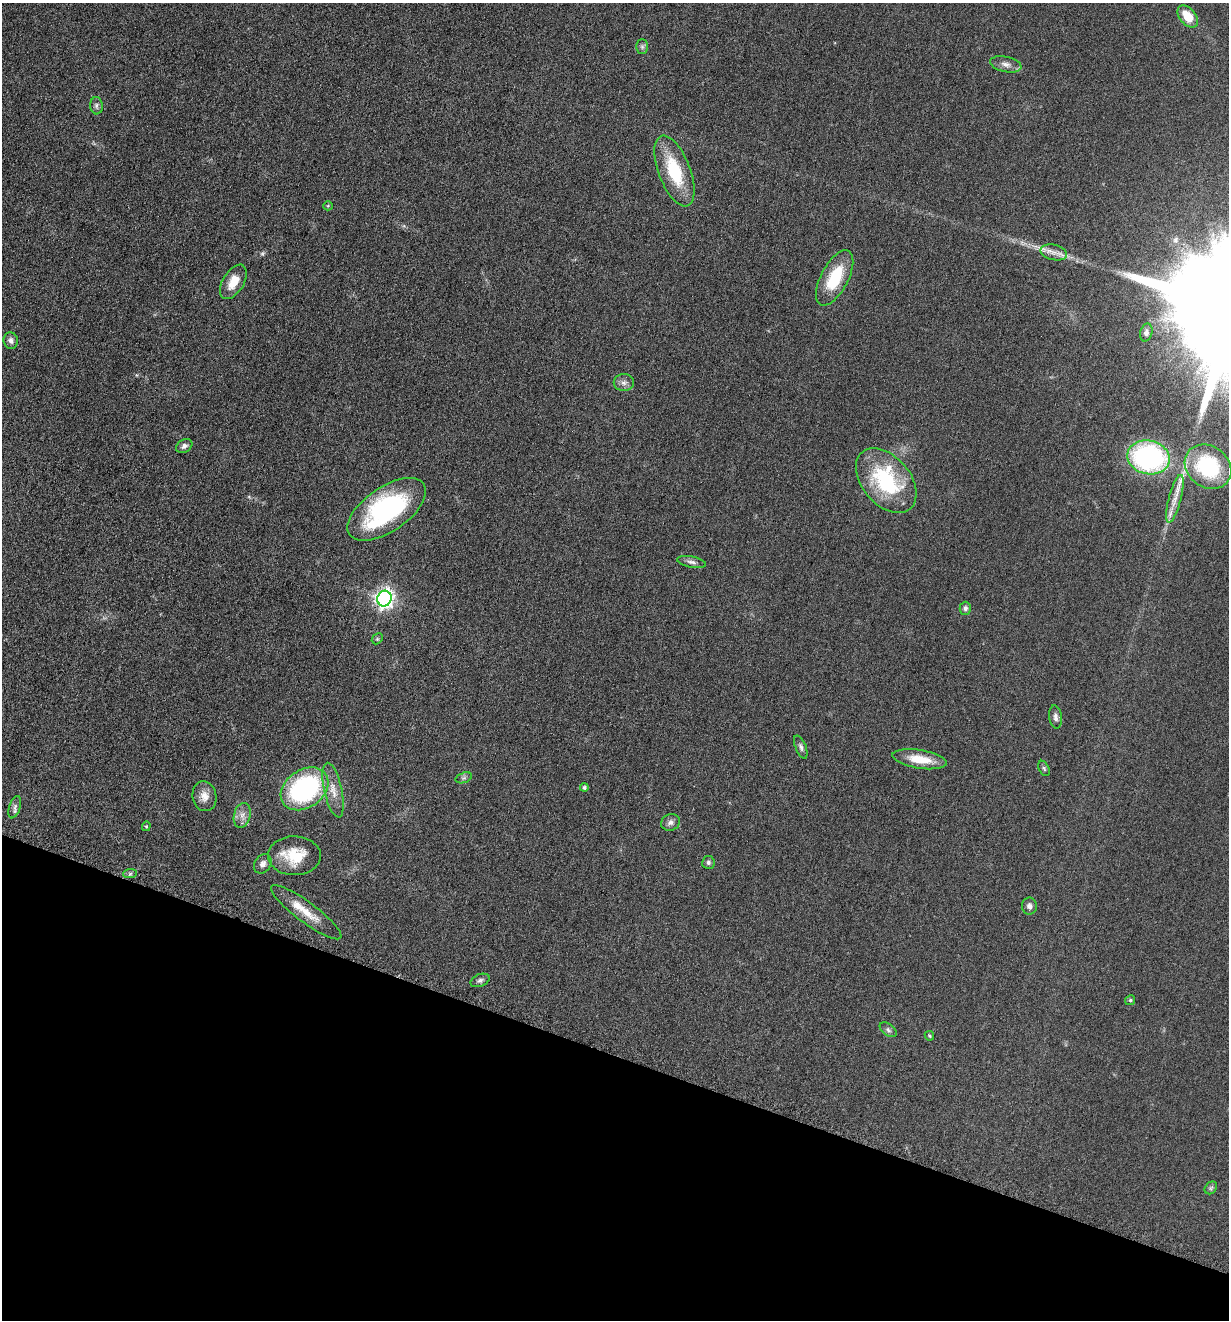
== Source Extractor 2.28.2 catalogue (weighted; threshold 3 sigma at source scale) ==
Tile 15 of 4 x 4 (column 3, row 4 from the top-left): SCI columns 2731-3957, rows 14-1331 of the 5322 x 5306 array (HDU 1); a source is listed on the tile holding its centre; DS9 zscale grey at full resolution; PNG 1231 x 1322 px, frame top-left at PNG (2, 3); each listed source drawn as its Kron ellipse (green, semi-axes under 4 px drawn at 4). Shown black and unused: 20% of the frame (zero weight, under 3 of 6 exposures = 2% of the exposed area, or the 3 px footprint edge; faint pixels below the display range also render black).
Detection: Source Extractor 2.28.2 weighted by HDU 2 'WHT'; one run over the whole footprint, this tile lists its part. Background 0.0753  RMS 0.0097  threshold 0.0395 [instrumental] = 3 sigma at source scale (4.09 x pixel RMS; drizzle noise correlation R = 1.36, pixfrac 0.8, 0.05/0.05 arcsec/px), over >= 5 px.
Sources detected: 48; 2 inside a brighter listed object's ellipse — not listed separately; the other 46 listed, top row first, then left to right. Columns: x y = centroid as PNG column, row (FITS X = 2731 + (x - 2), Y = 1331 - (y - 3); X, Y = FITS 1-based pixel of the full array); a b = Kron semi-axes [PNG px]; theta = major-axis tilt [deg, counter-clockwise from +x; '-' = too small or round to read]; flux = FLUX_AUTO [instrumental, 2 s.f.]
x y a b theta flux
1188 16 13 8 -51 17
642 47 7 6 - 2.2
1006 64 16 7 -12 5.6
96 106 9 6 -86 2.5
674 171 37 16 -69 46
328 206 5 4 - 0.97
1054 252 13 7 -13 6.5
835 278 30 13 62 38
233 282 19 10 59 14
1146 332 9 6 75 2.9
11 341 8 7 - 3.8
624 383 10 8 0 4.1
184 446 8 6 30 2.9
1148 457 21 16 -12 180
1208 467 25 20 -38 74
886 481 37 24 -50 81
1175 499 25 6 75 11
387 509 45 22 34 140
691 562 15 5 -11 3.7
384 599 8 7 - 400
965 608 6 6 - 2.5
377 639 6 4 45 1.4
1056 717 12 6 -82 3.5
801 747 12 5 -68 2.9
919 759 27 9 -9 20
1044 768 8 5 -63 1.6
464 778 8 5 19 2.1
584 787 4 4 - 1.9
305 789 26 19 35 140
333 790 28 9 -77 12
204 796 15 12 -81 8.8
15 807 11 5 72 3.1
242 815 12 8 76 6
670 822 9 8 - 3.8
146 826 5 4 - 1.1
294 856 26 19 -1 28
708 862 6 6 - 2
263 864 10 8 55 4.4
130 874 7 4 2 1.8
1029 906 8 7 - 3.4
306 912 43 10 -37 18
480 980 10 6 21 2.5
1130 1000 5 4 - 1.2
888 1030 10 5 -39 2.5
929 1036 5 4 - 1.1
1211 1188 7 5 47 1.7